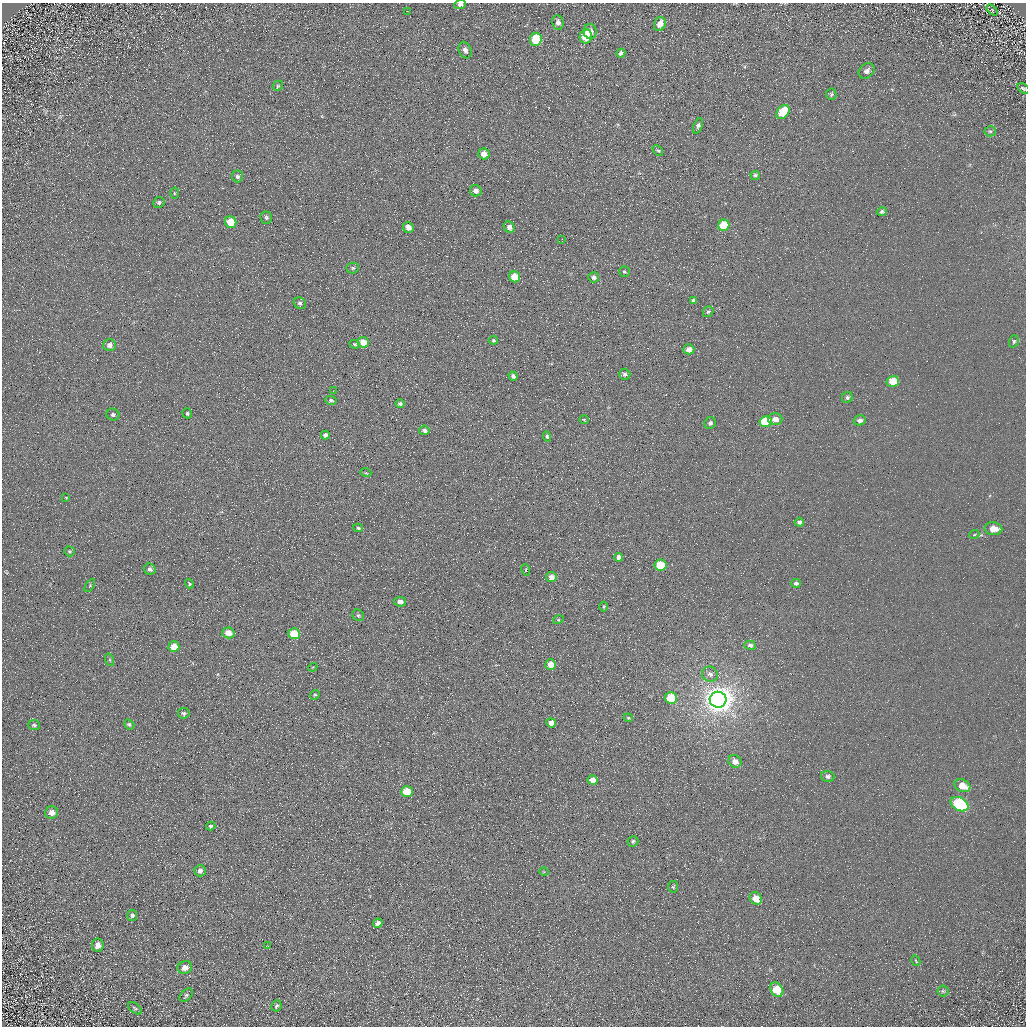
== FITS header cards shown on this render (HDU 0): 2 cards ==
NAXIS1  =                 1024 / Required FITS header
NAXIS2  =                 1024 / Required FITS header

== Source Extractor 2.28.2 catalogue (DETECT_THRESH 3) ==
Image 1024 x 1024 px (HDU 0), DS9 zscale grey, 1 PNG px = 1 image px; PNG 1028 x 1028 px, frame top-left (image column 1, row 1024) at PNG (2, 3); each listed source drawn as its Kron ellipse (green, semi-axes under 4 px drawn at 4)
Background 4.88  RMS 7.8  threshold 23.3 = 3 sigma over >= 5 px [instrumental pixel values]
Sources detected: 120; all 120 listed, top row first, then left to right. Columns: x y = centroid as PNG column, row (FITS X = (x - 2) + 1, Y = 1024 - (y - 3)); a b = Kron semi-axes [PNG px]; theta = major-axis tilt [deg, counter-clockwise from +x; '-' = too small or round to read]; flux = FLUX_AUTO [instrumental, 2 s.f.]
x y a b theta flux
460 4 6 4 2 2200
992 10 6 4 -47 580
407 11 3 2 - 900
558 22 7 5 -81 2200
660 24 7 5 65 4700
590 32 7 6 - 3500
586 36 7 6 - 15000
536 39 6 6 - 19000
465 50 8 6 -68 2400
621 53 5 4 - 1600
867 71 9 7 41 2400
278 86 5 4 - 700
1023 88 6 4 -30 910
831 94 5 5 - 870
783 112 8 5 49 16000
698 126 8 4 68 1400
990 131 5 5 - 940
658 150 6 4 -43 780
484 154 6 5 - 4800
755 175 5 4 - 960
237 176 6 5 - 1400
476 191 6 5 - 2600
174 193 5 3 - 540
159 202 6 5 - 1100
882 212 5 4 - 1100
266 218 6 6 - 1000
231 222 6 5 - 11000
724 225 6 5 - 16000
408 227 6 5 - 3900
509 227 6 5 - 2500
562 239 2 2 - 240
353 268 6 5 - 900
624 272 5 5 - 800
514 277 5 5 - 11000
594 277 5 5 - 1600
693 300 4 4 - 1100
300 303 6 5 - 1600
708 312 6 4 53 920
493 340 4 4 - 610
1014 341 6 4 72 920
363 342 5 5 - 7000
355 344 5 4 - 650
110 345 6 6 - 2200
689 349 5 5 - 3300
625 374 5 5 - 1200
513 376 5 4 - 1400
893 381 6 5 - 10000
333 391 2 2 - 310
847 397 5 5 - 1100
331 400 6 4 -3 900
400 404 4 4 - 1100
187 413 5 4 - 910
113 415 6 6 - 1000
775 419 7 6 - 3400
584 420 5 3 - 410
860 420 6 5 - 1800
765 422 6 5 - 20000
710 423 6 5 - 1400
424 430 5 4 - 1400
325 435 4 4 - 1400
547 436 5 4 - 750
366 473 5 3 - 560
66 498 3 3 - 370
799 522 4 4 - 1400
358 528 5 4 - 790
993 529 9 6 -4 6500
974 535 5 3 - 550
70 551 5 5 - 700
619 557 4 4 - 1800
661 565 6 5 - 17000
150 569 6 5 - 1500
526 570 6 3 -72 490
551 577 5 5 - 2600
796 583 5 4 - 1300
189 584 5 3 - 670
90 586 7 3 59 540
400 602 6 5 - 2300
603 607 5 3 - 540
358 615 6 5 - 960
558 620 5 3 - 550
228 633 6 5 - 5300
294 634 6 5 - 14000
750 645 6 4 -17 1300
174 647 5 5 - 7100
110 660 6 4 -72 600
551 665 5 5 - 5300
313 667 4 3 - 410
710 674 8 7 - 2200
315 695 5 4 - 690
671 698 6 5 - 11000
718 700 8 8 - 820000
184 713 6 5 - 1300
628 718 4 4 - 540
551 723 5 4 - 3400
129 724 5 4 - 870
34 725 6 5 - 930
735 761 7 6 - 3500
828 776 6 5 - 1300
593 780 5 5 - 4400
962 786 8 6 -26 6900
407 791 6 5 - 12000
960 804 9 6 -27 58000
51 813 6 6 - 3500
211 826 5 4 - 910
633 841 5 5 - 940
200 871 6 5 - 2400
544 872 5 3 - 400
673 887 5 5 - 720
756 898 6 5 - 6500
132 915 5 5 - 1000
378 923 5 4 - 2000
98 945 6 5 - 3400
268 946 2 2 - 280
916 961 5 2 - 460
185 968 7 6 - 3500
777 989 8 6 -55 11000
943 991 6 5 - 1000
186 995 8 5 44 1100
276 1006 6 5 - 1000
135 1008 8 5 -37 920
At the frame edge (FLAGS 8, measured only in part): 2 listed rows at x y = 460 4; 1023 88